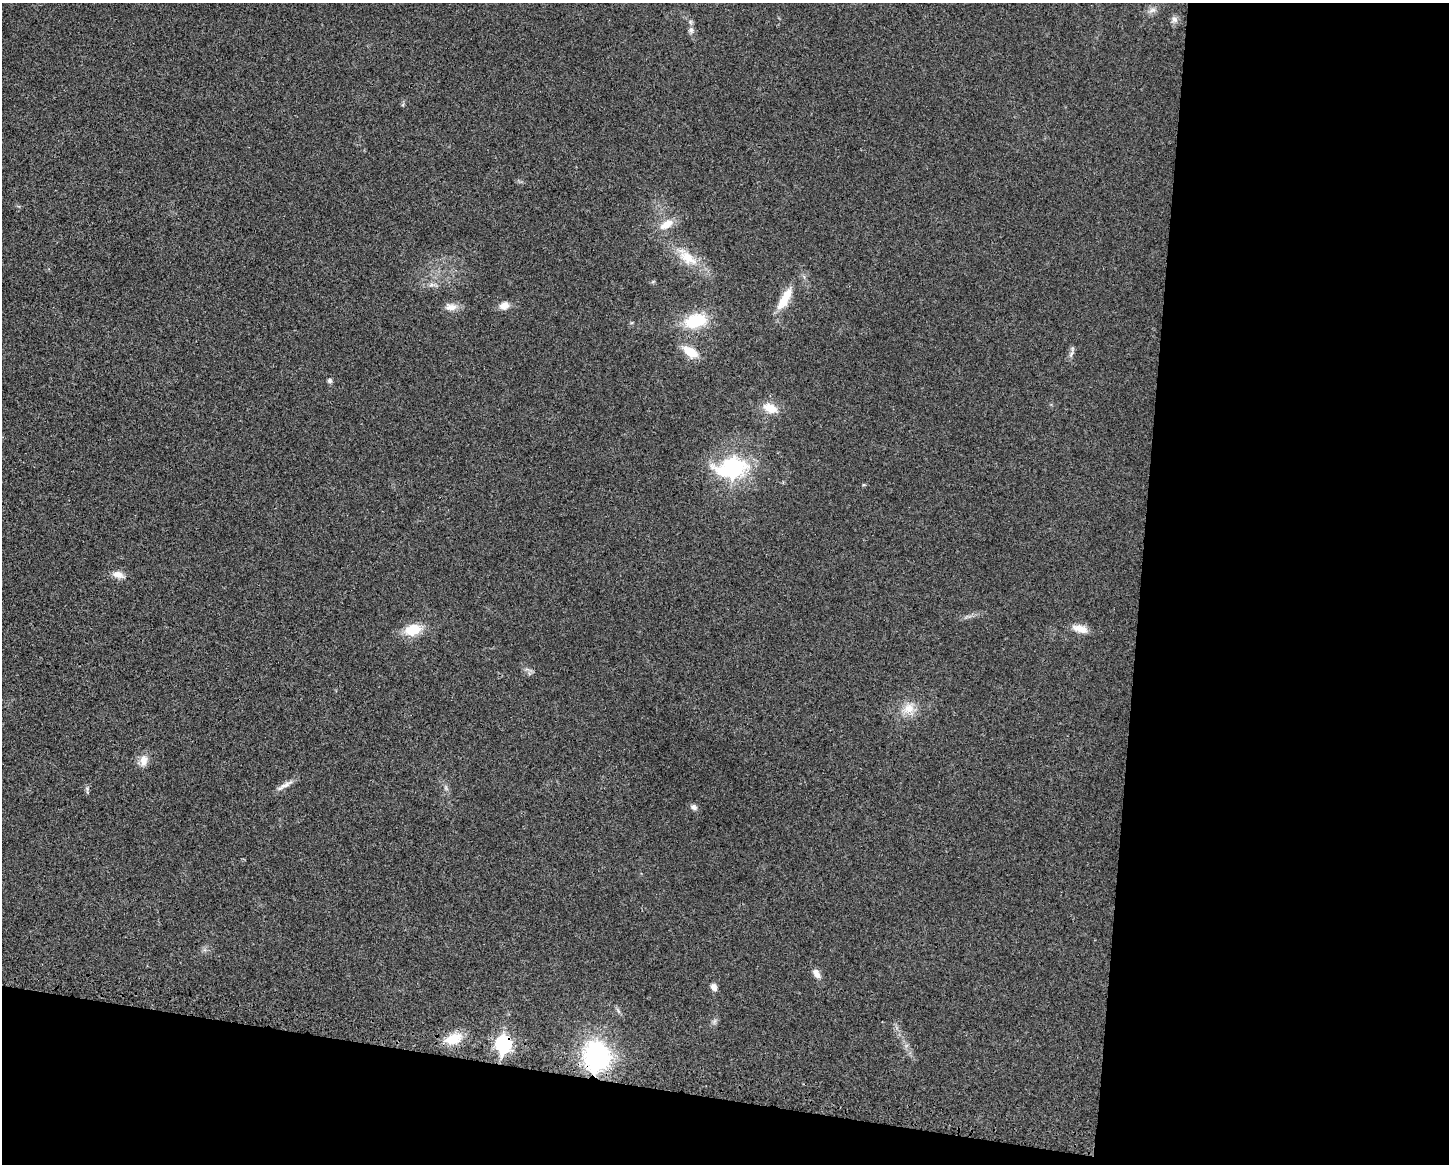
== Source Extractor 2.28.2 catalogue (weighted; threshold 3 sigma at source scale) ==
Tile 12 of 3 x 4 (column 3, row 4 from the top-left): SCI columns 3119-4565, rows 34-1195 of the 4705 x 4716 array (HDU 1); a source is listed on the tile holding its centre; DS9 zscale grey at full resolution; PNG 1451 x 1166 px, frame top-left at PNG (2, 3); no overlay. Shown black and unused: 27% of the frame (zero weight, under 3 of 4 exposures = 3% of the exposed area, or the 3 px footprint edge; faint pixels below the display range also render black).
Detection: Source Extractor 2.28.2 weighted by HDU 2 'WHT'; one run over the whole footprint, this tile lists its part. Background 0.0234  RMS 0.0057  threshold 0.0255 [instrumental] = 3 sigma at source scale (4.5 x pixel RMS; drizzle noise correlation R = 1.50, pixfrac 1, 0.05/0.05 arcsec/px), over >= 5 px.
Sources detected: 30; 1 too faint to see at this stretch — not listed; the other 29 listed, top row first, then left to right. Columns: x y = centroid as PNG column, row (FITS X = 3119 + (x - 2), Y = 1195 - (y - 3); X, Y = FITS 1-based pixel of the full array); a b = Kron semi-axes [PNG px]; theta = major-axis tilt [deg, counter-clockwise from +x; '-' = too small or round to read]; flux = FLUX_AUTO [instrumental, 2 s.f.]
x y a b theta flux
1152 10 11 7 12 2.5
1174 20 9 8 - 2.3
691 30 9 7 -78 2.2
666 224 19 10 31 7.8
687 257 34 16 -39 16
432 285 10 5 1 2.1
785 299 34 11 60 13
504 306 12 9 17 4.4
451 307 16 9 -1 4.9
695 321 25 15 14 25
690 352 16 8 -33 12
1071 354 10 5 66 1.8
329 381 6 6 - 1.3
770 408 19 11 -22 8.1
733 468 14 10 8 100
118 575 18 9 -18 4.4
1080 629 21 9 -16 6.1
413 630 15 10 12 17
909 708 18 14 33 8.9
144 761 17 10 82 5
285 785 23 6 27 3.8
87 789 11 4 -84 1.2
694 807 9 6 -33 2.2
816 974 13 7 -57 3.7
714 987 9 6 -63 3
715 1021 9 4 71 1.3
453 1039 25 14 18 12
503 1044 8 7 - 120
597 1056 13 11 -89 190
Overlapping masked pixels (flux is a lower limit): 2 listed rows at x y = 503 1044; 597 1056